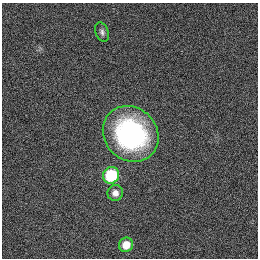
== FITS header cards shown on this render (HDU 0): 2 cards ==
NAXIS1  =                  256
NAXIS2  =                  256

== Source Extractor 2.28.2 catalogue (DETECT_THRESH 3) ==
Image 256 x 256 px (HDU 0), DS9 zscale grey, 1 PNG px = 1 image px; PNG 260 x 260 px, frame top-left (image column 1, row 256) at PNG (2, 3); each listed source drawn as its Kron ellipse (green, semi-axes under 4 px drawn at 4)
Background 1120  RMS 5.2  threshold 15.5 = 3 sigma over >= 5 px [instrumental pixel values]
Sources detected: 5; all 5 listed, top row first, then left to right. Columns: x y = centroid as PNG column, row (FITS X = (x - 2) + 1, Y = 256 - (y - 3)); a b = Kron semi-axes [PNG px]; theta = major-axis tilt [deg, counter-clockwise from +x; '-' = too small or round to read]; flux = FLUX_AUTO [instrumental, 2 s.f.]
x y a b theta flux
102 32 10 6 -71 1200
131 134 29 26 -47 65000
111 175 8 8 - 19000
115 193 8 7 - 2300
126 245 7 7 - 4800